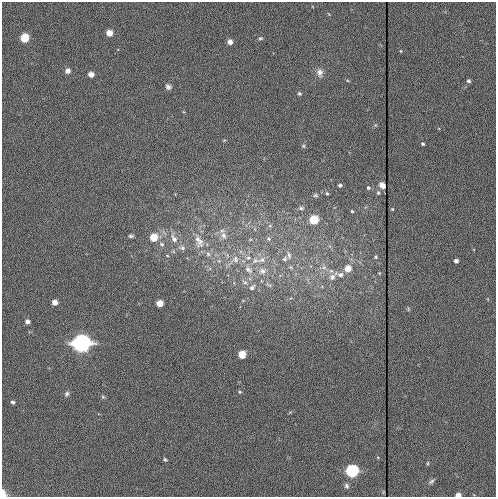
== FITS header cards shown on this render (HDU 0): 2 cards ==
NAXIS1  =                  494
NAXIS2  =                  495

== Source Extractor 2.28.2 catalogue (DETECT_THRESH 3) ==
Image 494 x 495 px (HDU 0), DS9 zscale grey, 1 PNG px = 1 image px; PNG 498 x 499 px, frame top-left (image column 1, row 495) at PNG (2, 2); no overlay
Background 82.6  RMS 4.3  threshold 13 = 3 sigma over >= 5 px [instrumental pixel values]
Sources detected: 69; all 69 listed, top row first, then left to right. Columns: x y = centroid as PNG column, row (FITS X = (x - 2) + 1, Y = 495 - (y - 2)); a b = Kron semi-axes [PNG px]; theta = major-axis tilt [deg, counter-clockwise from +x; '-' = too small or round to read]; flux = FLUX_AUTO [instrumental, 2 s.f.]
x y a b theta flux
109 33 5 4 - 4400
24 38 5 5 - 13000
260 38 6 4 3 420
230 42 4 4 - 1900
401 51 3 3 - 240
68 71 6 6 - 1200
320 72 11 8 -82 1600
91 74 4 4 - 2600
469 81 5 5 - 580
168 87 7 7 - 840
299 93 5 4 - 450
375 125 6 4 71 340
423 144 4 3 - 490
303 146 5 4 - 400
340 185 4 4 - 600
382 185 6 5 - 1100
368 188 5 5 - 630
327 193 4 3 - 380
378 193 6 5 - 550
315 195 6 4 2 420
301 208 7 5 0 470
392 209 4 3 - 280
352 211 5 4 - 310
314 220 5 5 - 15000
224 235 11 9 -67 2000
131 236 7 4 6 540
153 238 5 5 - 9400
174 239 14 8 -60 2300
268 239 6 5 - 540
199 241 22 12 -69 4700
162 244 7 6 - 810
182 248 10 7 -13 1200
208 254 7 6 - 920
167 255 5 3 - 240
227 255 7 4 -72 610
289 255 10 5 -79 890
376 257 5 4 - 420
248 258 8 7 - 1200
235 259 10 10 - 2200
284 259 6 5 - 540
262 260 14 7 16 2200
219 261 6 4 -45 580
456 261 4 4 - 1000
291 267 6 5 - 430
324 267 7 6 - 920
348 269 5 5 - 4700
248 270 13 8 -41 2200
262 271 10 9 - 1800
379 273 4 4 - 280
340 275 7 6 - 1100
333 276 18 8 43 2500
245 282 8 5 -36 820
252 287 8 5 44 940
55 302 4 4 - 2600
159 303 5 5 - 5200
27 321 4 4 - 1300
81 343 6 6 - 480000
242 355 5 5 - 9300
240 392 5 4 - 380
67 394 7 5 62 630
103 397 5 4 - 390
13 402 4 3 - 710
165 460 4 4 - 450
428 463 6 4 89 340
352 471 6 5 - 82000
431 481 10 5 37 730
346 486 7 5 -62 740
3 494 7 4 -86 2800
458 495 5 3 - 2400
At the frame edge (FLAGS 8, measured only in part): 2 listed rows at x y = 3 494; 458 495